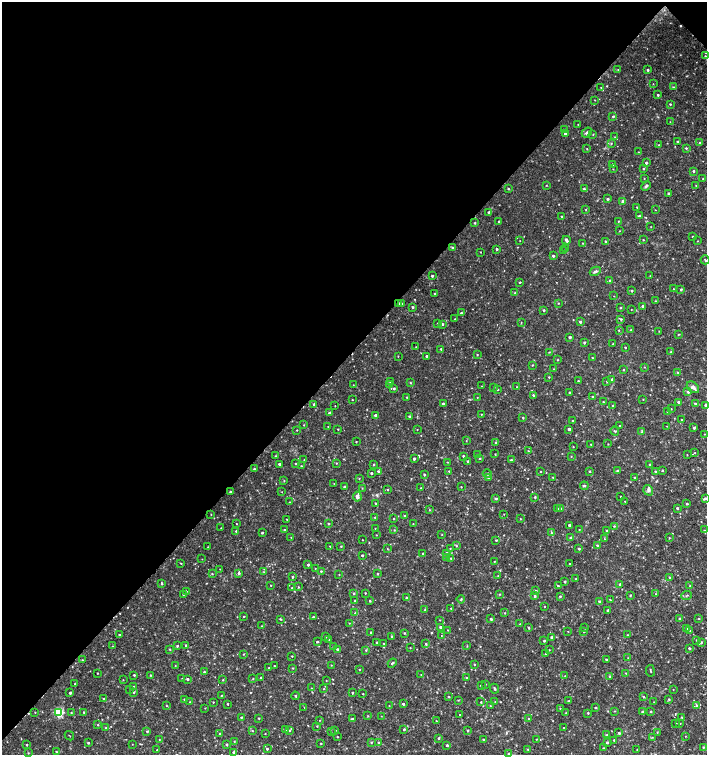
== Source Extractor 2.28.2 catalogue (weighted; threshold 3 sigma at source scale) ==
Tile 2 of 4 x 4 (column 2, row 1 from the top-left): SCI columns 1635-3043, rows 4518-6023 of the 6023 x 6029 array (HDU 1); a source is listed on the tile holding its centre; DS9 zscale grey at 2 x 2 block average (1 PNG px = mean of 2 x 2 image px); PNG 709 x 757 px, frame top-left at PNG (2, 2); each listed source drawn as its Kron ellipse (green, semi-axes under 4 px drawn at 4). Shown black and unused: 47% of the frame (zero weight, under 2 of 3 exposures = <1% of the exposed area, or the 3 px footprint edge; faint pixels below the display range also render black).
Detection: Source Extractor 2.28.2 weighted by HDU 2 'WHT'; one run over the whole footprint, this tile lists its part. Background 0.0335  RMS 0.0037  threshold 0.0167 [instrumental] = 3 sigma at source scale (4.5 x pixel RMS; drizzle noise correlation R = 1.50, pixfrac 1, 0.0396/0.0396 arcsec/px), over >= 5 px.
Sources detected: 523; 6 cosmic-ray / hot-pixel residue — neither listed nor drawn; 8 inside a brighter listed object's ellipse — not listed separately; of the other 509, all 500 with FLUX_AUTO >= 0.294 (the completeness limit of this list) listed and drawn (9 fainter detections not listed), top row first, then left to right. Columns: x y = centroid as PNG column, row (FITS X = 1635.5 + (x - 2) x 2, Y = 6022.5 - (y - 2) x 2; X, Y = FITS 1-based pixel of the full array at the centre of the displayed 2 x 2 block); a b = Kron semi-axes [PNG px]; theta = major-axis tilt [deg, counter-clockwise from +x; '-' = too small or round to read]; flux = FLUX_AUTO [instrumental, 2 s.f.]
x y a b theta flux
705 56 2 2 - 0.51
618 70 3 2 - 0.6
648 70 2 2 - 1.2
653 84 2 2 - 0.32
601 87 2 2 - 0.31
673 87 2 2 - 0.55
658 95 2 2 - 1.2
595 100 2 2 - 0.39
670 104 2 2 - 0.83
613 116 3 2 - 1.1
670 122 2 2 - 0.3
578 124 2 2 - 0.39
564 129 2 2 - 0.74
587 133 5 3 - 1.9
565 134 2 2 - 1.3
593 134 2 2 - 0.44
615 137 2 2 - 0.48
677 141 2 2 - 0.81
611 143 3 3 - 0.73
700 143 2 2 - 1.2
659 145 2 2 - 0.57
686 148 3 3 - 0.96
587 149 2 2 - 0.45
639 152 2 2 - 0.48
646 163 2 2 - 1.6
613 164 2 2 - 0.66
613 169 2 2 - 0.42
643 169 2 2 - 0.77
693 171 2 2 - 1.2
644 178 2 2 - 0.32
703 179 2 2 - 0.46
546 185 2 2 - 0.42
646 186 5 3 - 1.5
696 186 3 2 - 0.56
508 189 2 2 - 0.69
584 189 3 2 - 1.3
669 193 2 2 - 1.6
608 199 2 2 - 1.1
623 201 3 3 - 2
637 207 2 2 - 0.59
586 209 2 2 - 0.37
655 210 2 2 - 0.32
489 212 2 2 - 0.88
561 216 2 2 - 0.59
639 216 3 2 - 1.1
499 221 2 2 - 1
619 221 2 2 - 0.58
475 223 2 2 - 0.94
651 227 2 2 - 0.35
620 231 2 2 - 0.36
693 236 2 2 - 0.84
566 240 4 2 - 2.4
643 240 2 2 - 0.52
520 241 2 2 - 0.34
605 241 2 2 - 0.66
698 241 2 2 - 0.38
583 243 3 2 - 0.49
452 247 2 2 - 0.91
497 249 2 2 - 1.3
566 249 2 2 - 0.65
564 251 2 2 - 1
480 252 2 2 - 0.39
553 256 3 2 - 1.4
705 260 4 2 - 0.71
595 271 6 3 29 1.8
432 276 2 2 - 1.4
650 276 3 2 - 0.41
610 281 3 2 - 1
520 282 2 2 - 0.83
673 289 2 2 - 0.31
681 289 2 2 - 1.1
632 291 2 2 - 1.1
435 293 2 2 - 0.92
515 293 3 2 - 0.69
614 296 2 2 - 0.35
655 301 2 2 - 0.57
398 303 3 2 - 1.2
558 303 2 2 - 0.54
401 304 3 2 - 0.7
643 306 2 2 - 1.7
412 307 2 2 - 1.3
620 308 3 2 - 0.6
544 310 2 2 - 1.2
631 310 2 2 - 0.32
461 313 2 2 - 0.97
455 319 2 2 - 0.4
621 319 3 3 - 1.1
521 322 3 2 - 0.4
580 322 2 2 - 1.5
438 323 2 2 - 0.79
442 324 3 2 - 1.4
619 330 2 2 - 1.2
631 330 2 2 - 0.8
659 331 2 2 - 0.4
678 334 3 2 - 0.63
570 337 2 2 - 1.5
584 343 2 2 - 1.1
613 343 2 2 - 1.9
416 347 2 2 - 0.32
625 347 2 2 - 0.72
441 349 2 2 - 1.3
549 352 3 2 - 0.53
671 352 2 2 - 0.51
477 355 2 2 - 0.5
398 356 2 2 - 0.39
426 356 2 2 - 1.2
592 358 2 2 - 0.56
557 360 2 2 - 0.49
532 365 3 2 - 0.45
644 367 2 2 - 0.35
553 369 3 2 - 0.51
623 370 2 2 - 0.6
678 372 3 2 - 0.5
549 377 2 2 - 0.68
612 379 3 2 - 1.1
578 381 2 2 - 0.9
607 381 2 2 - 0.52
390 382 3 2 - 0.72
410 383 2 2 - 0.63
353 385 2 2 - 0.32
390 385 3 3 - 1.3
482 386 2 2 - 0.33
494 387 2 2 - 0.38
517 387 2 2 - 0.36
693 387 7 5 -40 3.1
394 388 3 2 - 1.2
497 389 2 2 - 0.64
569 392 2 2 - 1.1
688 392 4 3 - 1.4
533 395 2 2 - 0.89
407 397 2 2 - 0.45
477 397 2 2 - 0.42
593 397 2 2 - 1.1
643 399 2 2 - 0.37
352 400 2 2 - 0.43
603 402 2 2 - 0.54
679 402 3 2 - 2.2
695 403 3 2 - 1.1
314 404 2 2 - 1.6
443 404 2 2 - 1.9
706 405 2 2 - 2.3
335 406 2 2 - 0.3
613 406 3 2 - 0.79
671 409 2 2 - 0.44
668 412 2 2 - 1.2
329 413 3 2 - 1.4
481 414 2 2 - 0.41
375 415 2 2 - 1.4
409 416 2 2 - 1.3
523 418 2 2 - 0.7
681 420 2 2 - 0.42
573 421 2 2 - 0.96
304 425 2 2 - 0.49
620 426 2 2 - 0.65
667 426 3 2 - 0.31
328 427 2 2 - 0.37
694 428 3 2 - 1.2
338 429 2 2 - 0.5
417 429 2 2 - 0.36
569 429 2 2 - 2.1
297 430 2 2 - 0.5
615 431 4 2 - 0.75
642 431 3 2 - 0.77
704 434 2 2 - 0.34
466 441 2 2 - 0.35
356 442 2 2 - 0.47
496 443 3 2 - 1.1
591 444 2 2 - 0.54
608 444 3 2 - 0.4
573 447 2 2 - 0.41
528 451 2 2 - 0.46
695 453 2 2 - 0.41
495 454 2 2 - 0.44
477 455 2 2 - 0.44
687 455 2 2 - 0.38
276 456 3 2 - 0.62
463 456 2 2 - 0.95
571 456 2 2 - 0.41
480 458 2 2 - 0.65
414 459 2 2 - 1.9
304 460 2 2 - 0.4
511 460 3 2 - 1
468 461 3 2 - 1.1
447 462 2 2 - 0.46
336 463 2 2 - 0.45
280 464 3 2 - 2.5
295 464 2 2 - 0.54
374 464 2 2 - 0.65
650 465 3 2 - 0.67
301 466 2 2 - 0.59
254 469 2 2 - 0.86
618 470 2 2 - 1.1
662 470 2 2 - 0.67
378 471 2 2 - 1.3
449 471 2 2 - 0.62
540 471 2 2 - 0.43
589 471 2 2 - 0.83
655 471 3 3 - 1
371 473 2 2 - 1.5
487 473 4 3 - 1.8
424 474 2 2 - 1.1
553 477 2 2 - 0.52
635 477 2 2 - 0.91
359 478 2 2 - 0.44
488 478 2 2 - 0.55
284 481 2 2 - 0.47
334 483 2 2 - 0.36
584 486 4 2 - 0.83
345 487 2 2 - 1.9
461 487 2 2 - 0.47
362 488 2 2 - 0.41
421 488 2 2 - 0.61
388 490 2 2 - 0.57
648 490 5 4 - 1.9
230 492 2 2 - 0.95
282 492 2 2 - 0.33
620 496 2 2 - 0.43
357 497 5 3 - 3.8
535 497 2 2 - 0.99
496 498 3 3 - 1.3
705 498 3 2 - 0.93
625 501 2 2 - 0.39
290 502 2 2 - 0.36
376 503 2 2 - 0.51
687 504 2 2 - 1.1
677 508 2 2 - 1.2
557 509 3 2 - 0.42
561 509 2 2 - 0.65
429 510 2 2 - 0.49
211 514 2 2 - 0.35
504 514 2 2 - 0.37
404 516 2 2 - 1.1
375 517 3 2 - 0.85
394 518 2 2 - 0.56
287 519 2 2 - 0.43
520 519 2 2 - 0.4
236 524 2 2 - 0.41
329 524 2 2 - 0.92
413 524 2 2 - 0.38
569 525 2 2 - 1.8
614 526 3 3 - 0.7
221 528 2 2 - 0.39
375 528 2 2 - 0.35
579 529 2 2 - 0.47
285 530 2 2 - 1.2
394 530 3 2 - 0.46
704 530 2 2 - 0.45
236 531 3 3 - 1
606 531 3 2 - 0.59
262 533 2 2 - 1
551 533 3 3 - 0.75
376 535 2 2 - 0.42
442 535 2 2 - 0.37
291 537 2 2 - 0.38
571 538 3 2 - 2.7
669 538 3 2 - 0.41
604 539 3 2 - 0.4
362 540 2 2 - 0.48
496 540 2 2 - 0.95
597 545 3 2 - 0.92
330 546 2 2 - 0.48
341 546 2 2 - 0.6
456 546 3 2 - 0.6
208 547 2 2 - 0.37
387 548 3 2 - 0.39
450 548 2 2 - 0.48
579 549 2 2 - 1.1
423 553 2 2 - 0.89
446 553 2 2 - 1.2
362 555 2 2 - 1
447 557 3 3 - 1.6
451 558 3 2 - 0.85
202 559 2 2 - 0.31
494 562 2 2 - 0.32
181 563 2 2 - 0.51
570 564 3 2 - 0.54
308 565 2 2 - 1.3
315 568 2 2 - 0.3
220 569 2 2 - 0.36
321 571 2 2 - 0.81
264 572 3 2 - 0.35
239 573 3 3 - 1.5
377 573 3 2 - 0.7
212 574 3 2 - 0.59
339 574 2 2 - 0.41
498 576 2 2 - 0.4
292 577 3 2 - 0.9
670 577 3 2 - 0.8
576 579 2 2 - 0.75
565 582 2 2 - 1.3
162 584 3 2 - 0.86
620 584 2 2 - 1.5
271 585 2 2 - 0.52
558 586 4 2 - 1
690 586 2 2 - 0.58
298 587 3 2 - 0.48
292 588 2 2 - 0.52
186 591 2 2 - 2.4
536 591 3 3 - 1
354 593 3 2 - 0.84
365 593 2 2 - 0.67
183 594 2 2 - 0.65
499 594 3 2 - 0.57
655 594 3 2 - 0.46
630 595 3 2 - 0.5
687 595 5 2 - 0.89
535 596 3 3 - 1
560 596 3 2 - 0.91
407 598 2 2 - 2.7
461 599 4 2 - 0.79
610 600 4 2 - 0.52
355 601 2 2 - 0.39
370 601 2 2 - 0.98
599 601 3 2 - 1.1
544 606 2 2 - 0.42
451 608 2 2 - 0.47
425 610 2 2 - 0.57
607 610 3 2 - 1.4
355 613 3 3 - 0.75
505 613 2 2 - 0.54
244 616 2 2 - 0.57
313 617 2 2 - 0.95
679 618 2 2 - 0.74
699 618 2 2 - 0.49
280 619 3 2 - 0.79
491 619 2 2 - 1.3
440 620 2 2 - 0.39
349 623 2 2 - 0.39
520 624 2 2 - 0.39
261 626 3 2 - 0.32
441 627 2 2 - 1.8
529 628 2 2 - 0.76
584 628 3 2 - 0.49
687 629 3 2 - 0.64
448 630 2 2 - 0.47
690 630 2 2 - 0.37
568 631 2 2 - 0.31
584 631 3 2 - 0.99
371 632 2 2 - 0.82
404 633 2 2 - 0.75
119 635 2 2 - 0.9
627 635 2 2 - 0.51
441 636 2 2 - 0.32
325 637 2 2 - 0.81
392 637 2 2 - 1.2
552 637 2 2 - 2.3
329 639 2 2 - 0.49
697 640 2 2 - 0.72
544 641 2 2 - 1
317 642 2 2 - 0.97
701 642 3 3 - 1.2
376 643 2 2 - 0.53
384 643 2 2 - 0.67
426 644 3 3 - 1.1
186 645 2 2 - 0.79
112 646 3 2 - 0.41
177 646 3 2 - 1.3
467 646 3 2 - 0.41
334 647 3 3 - 1.5
410 648 2 2 - 0.46
689 648 2 2 - 1.1
170 649 3 2 - 0.54
337 649 2 2 - 1.4
366 650 3 3 - 0.8
549 650 2 2 - 0.36
243 654 2 2 - 0.6
546 654 2 2 - 0.4
292 656 2 2 - 0.57
628 658 2 2 - 0.34
606 659 2 2 - 1.1
82 660 2 2 - 0.46
392 663 5 2 - 0.97
474 664 2 2 - 0.65
331 665 2 2 - 0.41
175 666 2 2 - 0.41
274 666 2 2 - 0.44
269 668 2 2 - 0.41
292 668 3 2 - 0.52
359 669 2 2 - 0.47
650 671 6 2 -82 0.64
204 672 2 2 - 0.79
97 673 2 2 - 0.48
626 673 2 2 - 0.48
134 675 2 2 - 0.91
150 675 3 2 - 0.73
421 675 2 2 - 0.38
565 676 2 2 - 0.29
609 677 2 2 - 0.51
182 678 2 2 - 0.46
261 678 2 2 - 0.8
467 678 2 2 - 0.74
187 679 2 2 - 1.1
253 679 3 2 - 0.52
123 680 2 2 - 0.31
223 680 2 2 - 0.53
326 680 2 2 - 0.38
75 684 2 2 - 0.49
485 684 2 2 - 0.39
133 686 2 2 - 0.33
481 686 2 2 - 0.66
311 688 2 2 - 0.45
130 689 2 2 - 0.71
324 689 2 2 - 0.44
494 689 5 2 - 1.2
673 689 2 2 - 0.3
133 692 2 2 - 0.79
70 693 2 2 - 1.4
352 693 3 2 - 0.73
363 694 2 2 - 0.43
222 695 2 2 - 0.45
295 696 4 3 - 1
449 697 2 2 - 0.76
643 697 2 2 - 0.71
103 698 2 2 - 0.43
184 699 2 2 - 0.96
669 699 3 2 - 0.79
458 700 3 2 - 0.52
569 701 2 2 - 0.73
190 702 2 2 - 0.43
213 702 2 2 - 0.84
481 702 3 2 - 0.65
495 702 2 2 - 0.31
654 702 2 2 - 0.36
228 704 2 2 - 0.59
403 704 2 2 - 1.3
490 705 2 2 - 0.33
696 705 3 3 - 0.6
167 706 3 2 - 0.4
389 706 2 2 - 0.35
304 707 2 2 - 0.3
595 707 2 2 - 0.7
205 708 2 2 - 0.33
560 709 2 2 - 0.52
614 711 3 2 - 0.42
651 711 3 2 - 0.67
35 712 2 2 - 0.41
59 712 3 3 - 72
71 712 3 2 - 0.56
84 712 3 2 - 0.72
642 712 3 3 - 1.3
566 713 2 2 - 0.33
588 713 2 2 - 0.69
460 715 2 2 - 0.64
368 716 2 2 - 0.51
381 716 2 2 - 0.3
241 717 2 2 - 0.73
681 717 2 2 - 0.51
259 718 2 2 - 0.67
352 719 3 2 - 1.3
528 719 2 2 - 0.75
320 720 2 2 - 0.35
436 721 2 2 - 0.52
676 723 2 2 - 0.63
680 723 2 2 - 0.37
98 725 2 2 - 0.5
317 726 3 2 - 0.5
106 728 3 2 - 0.61
564 728 2 2 - 0.6
404 729 2 2 - 1
286 730 2 2 - 0.64
289 730 3 3 - 0.82
335 730 2 2 - 0.66
467 730 2 2 - 0.99
147 731 3 3 - 0.94
252 731 2 2 - 0.49
331 732 3 2 - 0.46
657 732 2 2 - 0.43
220 733 2 2 - 0.61
619 733 3 2 - 1.1
265 734 2 2 - 0.36
607 735 4 3 - 0.93
69 736 5 2 - 0.34
685 736 2 2 - 0.46
337 737 2 2 - 0.65
652 737 2 2 - 0.41
438 738 2 2 - 1
536 739 2 2 - 0.52
159 740 2 2 - 0.36
484 740 3 2 - 0.71
614 740 2 2 - 0.67
234 741 2 2 - 0.44
371 742 3 2 - 0.75
607 742 2 2 - 1.1
88 743 2 2 - 1.1
321 743 2 2 - 0.64
379 743 2 2 - 2.3
132 744 2 2 - 0.32
226 744 2 2 - 1
26 745 2 2 - 0.94
447 745 3 2 - 1.4
703 747 3 3 - 0.79
604 748 2 2 - 0.64
267 749 2 2 - 0.93
528 749 2 2 - 0.78
157 750 2 2 - 0.55
637 750 3 2 - 0.38
56 752 2 2 - 0.52
233 752 2 2 - 1.4
28 753 2 2 - 0.56
509 754 3 3 - 2.1
Overlapping masked pixels (flux is a lower limit): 1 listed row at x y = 398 303
Isophote crosses this tile's border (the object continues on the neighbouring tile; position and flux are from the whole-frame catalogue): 4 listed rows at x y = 705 56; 706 405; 705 498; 509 754
Diffuse or blended objects may show on this block-average render without a row.